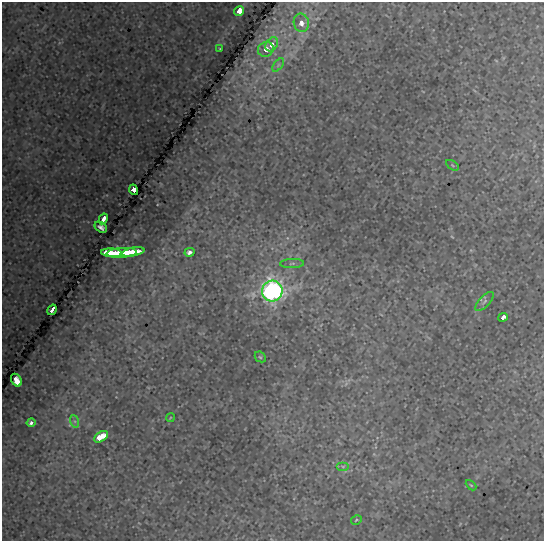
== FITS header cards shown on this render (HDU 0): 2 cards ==
NAXIS1  =                  542
NAXIS2  =                  539

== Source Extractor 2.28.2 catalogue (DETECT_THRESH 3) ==
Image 542 x 539 px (HDU 0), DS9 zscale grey, 1 PNG px = 1 image px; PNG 546 x 543 px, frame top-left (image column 1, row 539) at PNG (2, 2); each listed source drawn as its Kron ellipse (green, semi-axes under 4 px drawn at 4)
Background 0.00842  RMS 5.5e-04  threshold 0.00166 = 3 sigma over >= 5 px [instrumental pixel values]
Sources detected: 28; all 28 listed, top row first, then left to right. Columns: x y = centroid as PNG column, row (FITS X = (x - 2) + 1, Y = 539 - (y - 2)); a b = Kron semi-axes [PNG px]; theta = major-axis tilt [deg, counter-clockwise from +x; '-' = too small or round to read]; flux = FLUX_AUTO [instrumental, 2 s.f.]
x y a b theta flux
239 11 5 4 - 0.93
301 23 9 7 -78 0.27
272 44 7 5 52 0.3
220 49 3 2 - 0.028
266 49 8 7 - 0.32
278 65 8 4 53 0.079
452 165 7 4 -32 0.058
134 190 5 4 - 0.3
103 219 5 3 - 0.6
101 227 7 4 -36 0.15
133 252 11 4 11 0.97
189 252 5 4 - 0.14
111 253 10 4 -4 1.6
122 253 15 5 4 1.5
292 263 12 4 1 0.12
272 291 10 10 - 16
485 301 12 5 47 0.12
52 310 5 3 - 0.43
503 317 5 3 - 0.19
260 357 6 5 - 0.054
16 380 7 5 -58 0.64
170 418 4 3 - 0.032
74 421 6 4 -70 0.079
31 423 4 3 - 0.13
101 437 8 4 34 0.78
343 466 6 4 0 0.069
471 485 6 3 -44 0.045
356 520 5 3 - 0.039